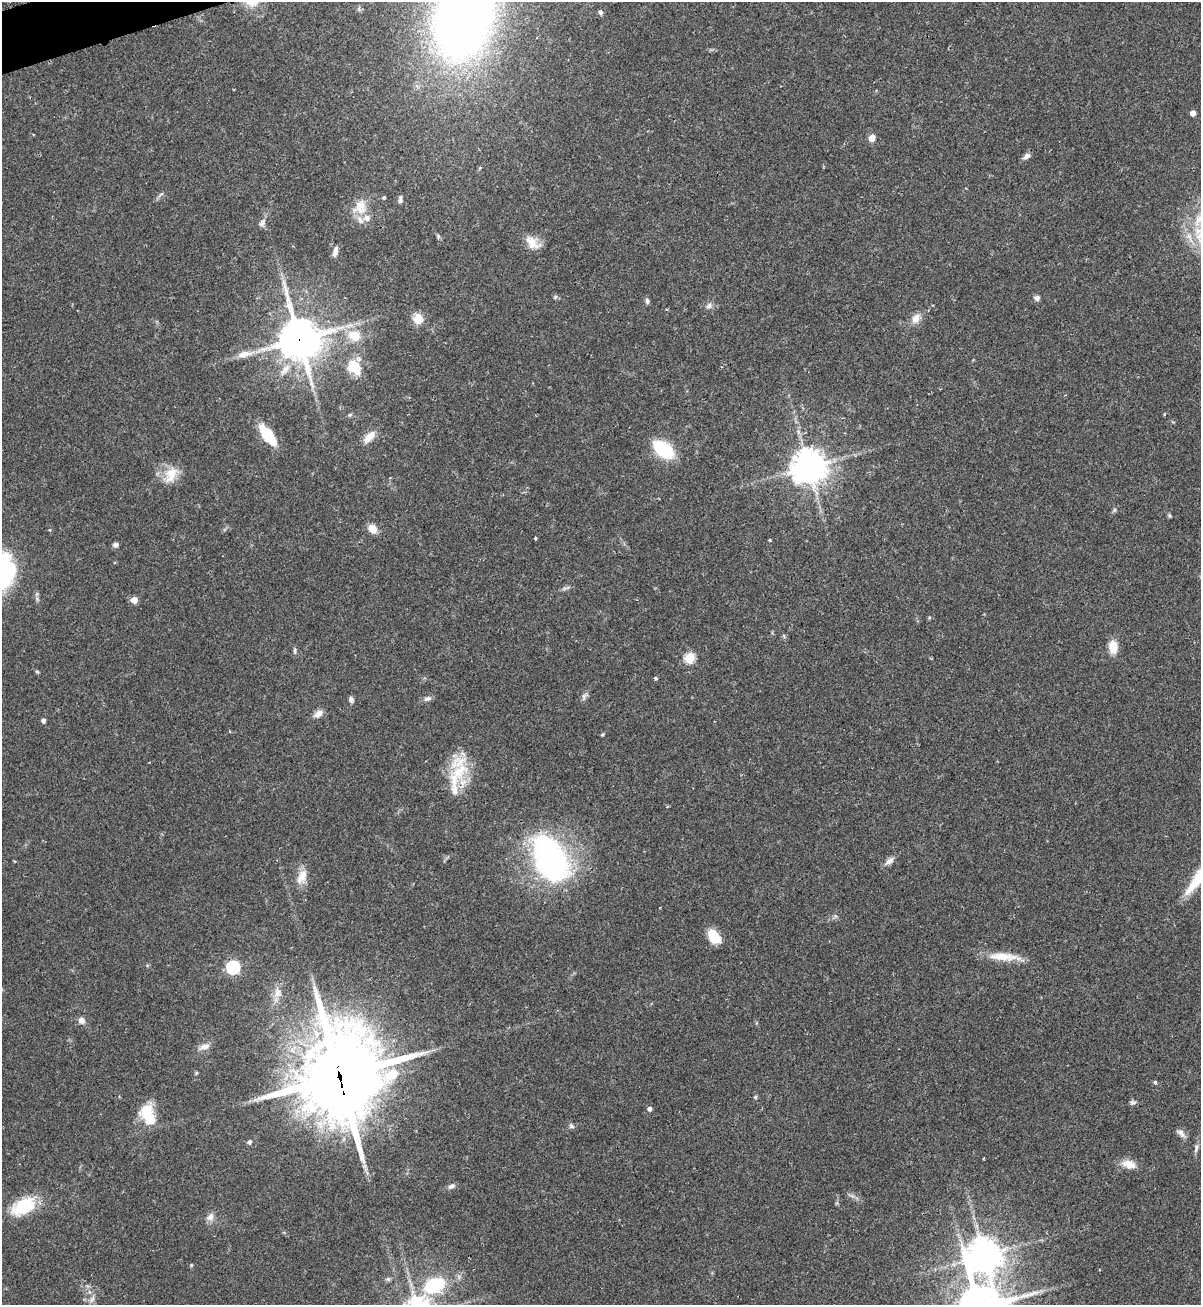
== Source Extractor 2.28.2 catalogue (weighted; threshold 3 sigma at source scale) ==
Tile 11 of 4 x 4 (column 3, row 3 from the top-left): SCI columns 2576-3774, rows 1324-2626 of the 5325 x 5272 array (HDU 1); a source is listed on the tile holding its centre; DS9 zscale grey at full resolution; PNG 1203 x 1307 px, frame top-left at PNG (2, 2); no overlay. Shown black and unused: <1% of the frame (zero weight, under 2 of 3 exposures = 2% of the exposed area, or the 3 px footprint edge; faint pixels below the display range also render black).
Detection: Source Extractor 2.28.2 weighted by HDU 2 'WHT'; one run over the whole footprint, this tile lists its part. Background 0.0391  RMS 0.0043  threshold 0.0196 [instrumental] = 3 sigma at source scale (4.5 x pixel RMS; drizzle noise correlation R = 1.50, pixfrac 1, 0.05/0.05 arcsec/px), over >= 5 px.
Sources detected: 89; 2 too faint to see at this stretch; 2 inside a brighter object's white glare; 1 cosmic-ray / hot-pixel residue — not listed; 4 inside a brighter listed object's ellipse — not listed separately; the other 80 listed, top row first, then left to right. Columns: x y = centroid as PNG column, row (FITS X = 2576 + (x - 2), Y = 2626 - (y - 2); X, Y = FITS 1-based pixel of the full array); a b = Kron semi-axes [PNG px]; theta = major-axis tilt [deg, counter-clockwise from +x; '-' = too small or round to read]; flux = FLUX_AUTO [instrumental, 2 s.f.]
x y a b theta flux
600 12 6 5 - 1.1
464 15 70 43 77 450
1193 113 4 4 - 3
872 138 5 5 - 7.6
1026 156 10 6 34 1.8
161 194 10 4 43 0.98
384 197 4 3 - 0.66
400 199 9 4 88 1.2
360 207 22 18 63 8
262 223 11 7 61 1.9
438 236 5 5 - 0.63
533 243 22 13 -39 5.8
335 251 13 5 75 2
555 297 6 4 45 0.62
1037 298 7 6 - 1.4
647 301 7 5 -82 1.1
709 306 9 7 58 1.5
916 318 15 10 57 3.9
418 319 12 11 - 5.7
354 336 16 13 -17 9.1
299 339 14 13 - 1400
244 354 21 8 13 5
354 367 17 12 -59 12
1164 414 4 4 - 0.39
350 415 7 5 21 0.69
267 435 16 7 -53 27
369 437 19 9 46 4.6
663 449 20 11 -37 29
809 467 11 10 - 760
171 473 23 15 28 8
1114 510 7 4 71 0.66
1169 516 5 4 - 0.65
372 529 8 7 - 5.9
535 538 3 3 - 0.68
770 540 3 3 - 0.54
115 545 6 5 - 1.3
134 600 5 5 - 5.6
784 636 6 4 -72 0.57
1113 647 12 8 -87 8.1
295 651 10 4 -86 0.84
690 658 5 5 - 31
37 672 6 4 -19 0.52
656 678 4 3 - 0.75
584 696 13 6 58 1.4
351 699 8 6 -71 1.2
427 699 12 6 18 1.6
318 714 14 8 33 2.8
43 720 4 4 - 1.5
602 734 4 4 - 0.57
459 772 33 21 44 18
550 858 54 31 -63 100
889 861 14 7 40 2.4
1200 875 56 10 53 20
302 877 21 12 70 5.7
836 916 7 4 -88 0.78
714 936 14 9 -56 11
1004 957 42 10 -4 9.4
233 967 6 6 - 71
277 992 17 12 85 4.7
81 1021 9 8 - 2.2
204 1047 17 7 20 2.7
339 1076 31 28 1 3500
1155 1082 4 3 - 1.7
755 1097 5 5 - 0.55
1133 1102 9 6 2 1.1
650 1109 5 4 - 1.6
147 1112 23 18 86 11
571 1126 8 6 -45 1.1
1181 1133 14 7 -46 2
249 1142 5 4 - 1.4
1196 1148 14 5 83 1.6
1129 1164 18 10 -16 4.8
451 1186 9 6 30 1.5
23 1206 25 15 29 22
210 1217 12 9 55 2.4
984 1255 13 12 - 590
191 1265 4 4 - 0.44
388 1279 6 6 - 0.86
434 1285 17 12 25 30
92 1299 11 6 55 1.8
Overlapping masked pixels (flux is a lower limit): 3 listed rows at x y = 299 339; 550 858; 339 1076
Isophote crosses this tile's border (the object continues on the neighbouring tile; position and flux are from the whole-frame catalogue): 2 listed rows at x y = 464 15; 1200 875